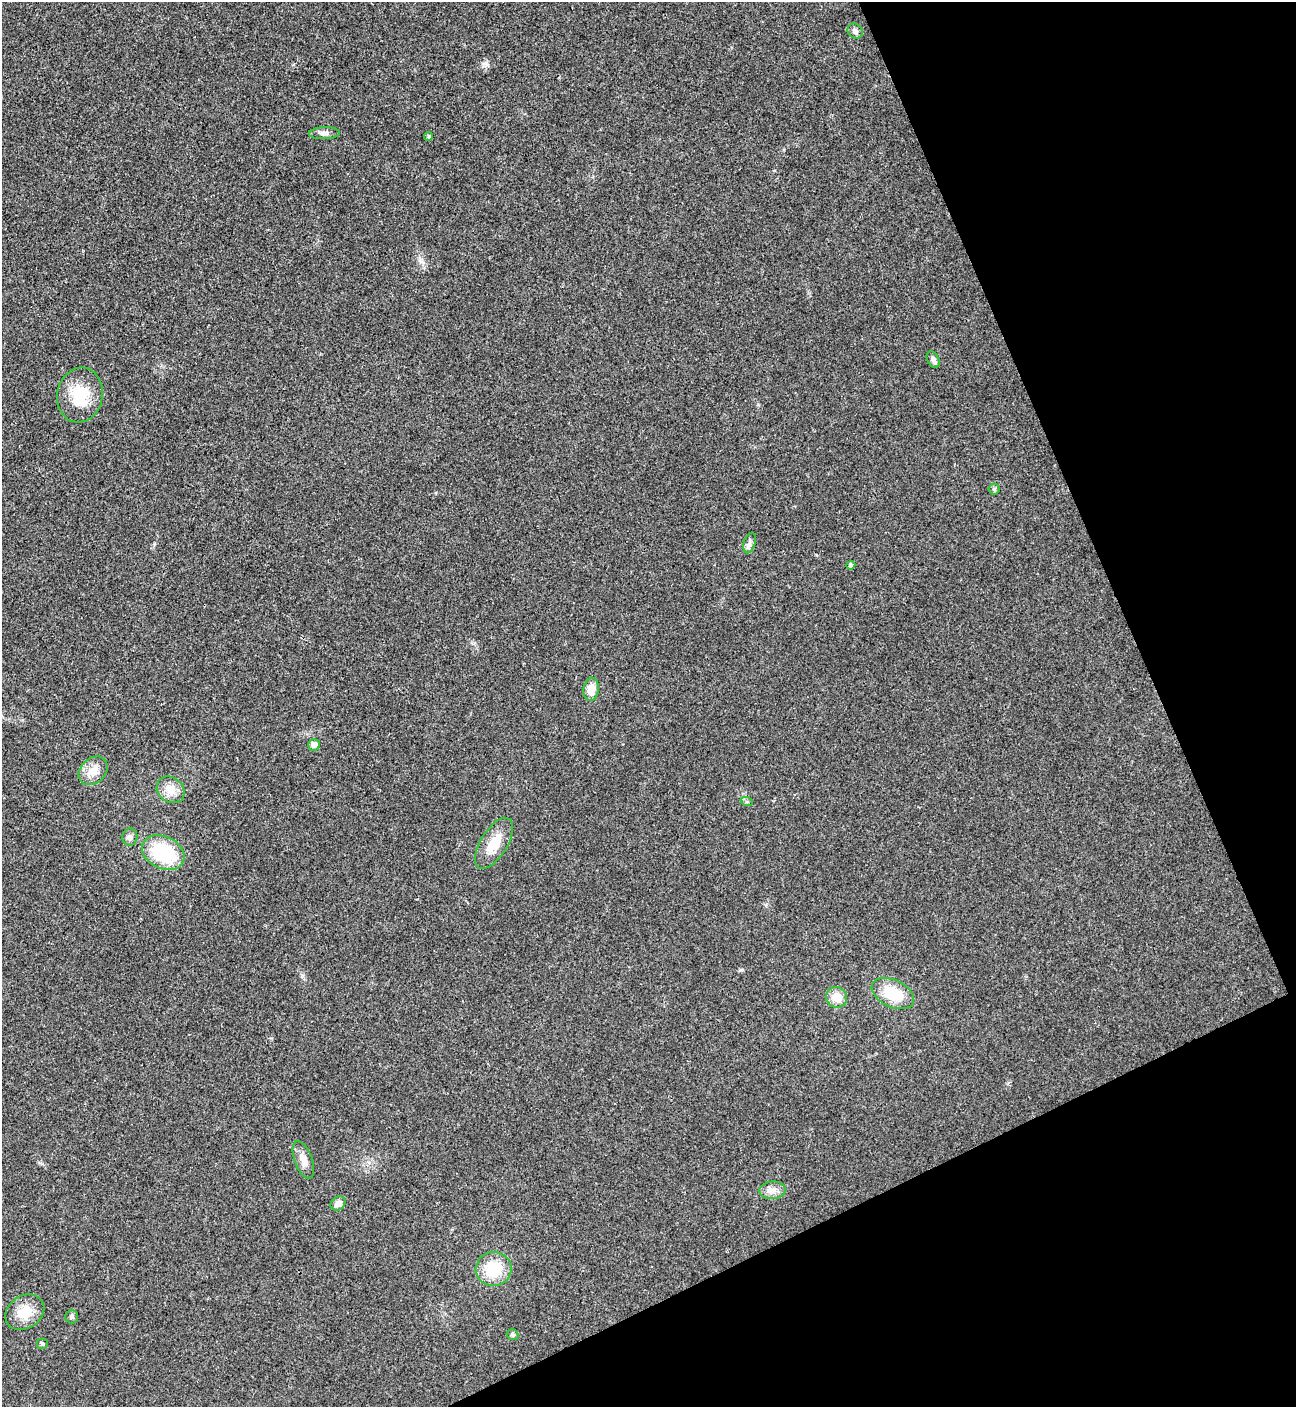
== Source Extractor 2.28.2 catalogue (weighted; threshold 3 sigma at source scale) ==
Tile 12 of 4 x 4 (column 4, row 3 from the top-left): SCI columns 4169-5462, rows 1409-2813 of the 5618 x 5629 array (HDU 1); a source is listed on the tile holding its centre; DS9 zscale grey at full resolution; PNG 1298 x 1409 px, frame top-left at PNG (2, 2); each listed source drawn as its Kron ellipse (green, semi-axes under 4 px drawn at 4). Shown black and unused: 22% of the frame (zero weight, under 3 of 4 exposures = <1% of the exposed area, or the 3 px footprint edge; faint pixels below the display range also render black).
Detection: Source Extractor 2.28.2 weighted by HDU 2 'WHT'; one run over the whole footprint, this tile lists its part. Background 0.0202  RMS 0.0056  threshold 0.0251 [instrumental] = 3 sigma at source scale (4.5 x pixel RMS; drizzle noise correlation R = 1.50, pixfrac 1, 0.05/0.05 arcsec/px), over >= 5 px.
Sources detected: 26; all 26 listed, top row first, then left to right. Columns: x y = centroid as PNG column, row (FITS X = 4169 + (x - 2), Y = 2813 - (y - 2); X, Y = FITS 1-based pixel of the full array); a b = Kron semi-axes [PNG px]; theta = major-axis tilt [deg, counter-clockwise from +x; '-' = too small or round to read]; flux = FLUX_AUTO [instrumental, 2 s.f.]
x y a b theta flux
855 31 8 7 - 1.8
324 133 15 6 2 2.3
429 136 4 4 - 1
933 360 9 5 -62 2.2
80 395 27 22 78 19
994 489 5 5 - 0.9
750 543 10 5 73 1.9
851 565 4 4 - 1.3
591 689 11 7 82 6.3
314 745 6 5 - 3.1
93 771 16 12 44 6.6
170 790 15 12 -37 6.3
747 802 6 4 -18 0.76
130 837 8 7 - 2.1
494 843 29 13 58 11
163 853 22 16 -27 34
893 994 22 13 -25 17
836 997 11 10 - 7.3
303 1160 20 9 -70 4.8
772 1190 13 9 5 3.9
338 1203 8 6 37 3.5
494 1269 18 17 - 17
25 1312 21 16 34 12
72 1317 7 6 - 1.4
513 1335 6 5 - 0.98
42 1344 5 5 - 0.83
Unlisted compact peaks at least as high as the median listed source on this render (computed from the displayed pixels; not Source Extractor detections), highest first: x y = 486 63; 741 970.